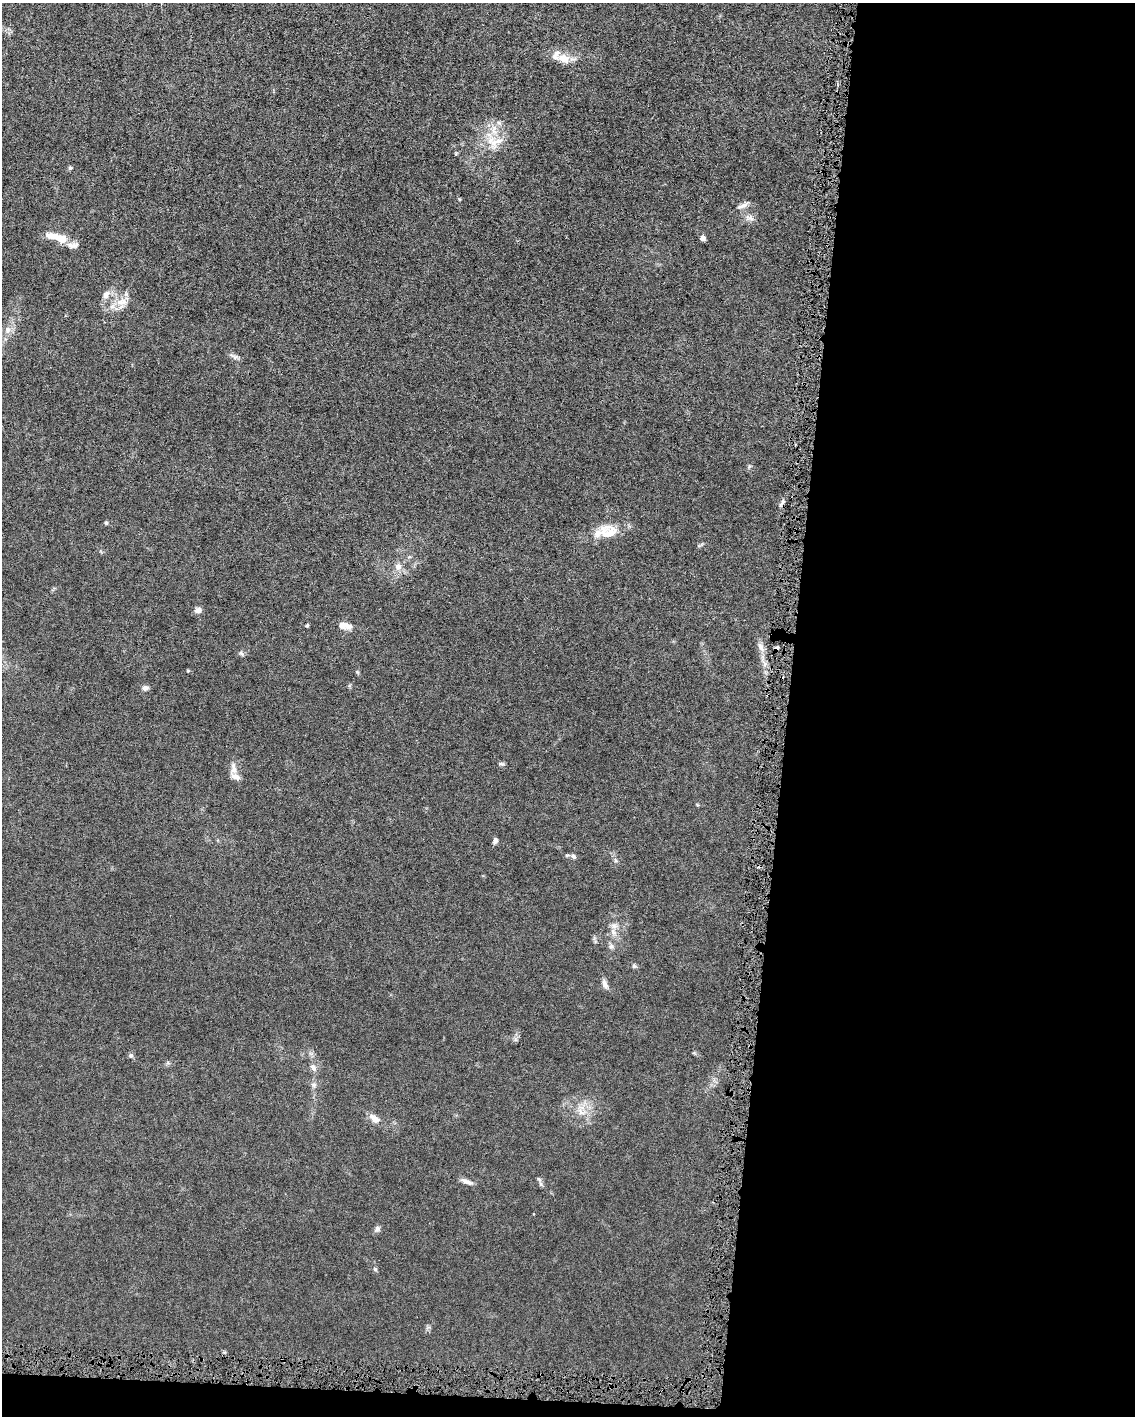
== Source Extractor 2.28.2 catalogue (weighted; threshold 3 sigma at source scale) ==
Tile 12 of 4 x 3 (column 4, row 3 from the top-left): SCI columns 3400-4532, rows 107-1520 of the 4532 x 4563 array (HDU 1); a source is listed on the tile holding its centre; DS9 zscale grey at full resolution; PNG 1137 x 1418 px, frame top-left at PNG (2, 3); no overlay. Shown black and unused: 32% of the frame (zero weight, under 4 of 8 exposures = <1% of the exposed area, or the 3 px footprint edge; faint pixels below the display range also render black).
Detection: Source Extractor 2.28.2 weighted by HDU 2 'WHT'; one run over the whole footprint, this tile lists its part. Background 0.0155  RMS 0.0022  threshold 0.00912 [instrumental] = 3 sigma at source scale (4.09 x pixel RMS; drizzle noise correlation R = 1.36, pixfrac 0.8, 0.05/0.05 arcsec/px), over >= 5 px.
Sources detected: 47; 2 cosmic-ray / hot-pixel residue — not listed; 6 inside a brighter listed object's ellipse — not listed separately; the other 39 listed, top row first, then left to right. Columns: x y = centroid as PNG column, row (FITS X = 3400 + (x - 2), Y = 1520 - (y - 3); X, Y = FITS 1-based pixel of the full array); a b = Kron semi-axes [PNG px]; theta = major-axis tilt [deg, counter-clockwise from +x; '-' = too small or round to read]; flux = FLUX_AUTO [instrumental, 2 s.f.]
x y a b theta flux
564 58 18 11 -15 2.7
497 141 31 13 41 4.4
70 168 5 5 - 0.29
743 205 18 5 25 0.94
749 218 13 8 -10 1.2
703 238 6 6 - 0.77
61 239 11 9 -1 2.4
73 245 18 8 5 1.2
106 294 13 9 54 1.3
119 302 11 10 - 2
8 330 9 8 - 1
235 357 7 6 - 0.56
106 523 5 4 - 0.3
608 532 25 19 -4 5
398 567 11 10 - 1.4
198 610 8 6 16 1.1
307 625 5 4 - 0.26
344 625 14 7 -11 2.3
761 647 14 7 -57 1.1
241 653 8 5 -54 0.41
145 688 9 7 9 0.67
501 764 8 4 -8 0.35
233 768 16 8 -85 1.4
495 841 7 5 75 0.6
573 856 8 6 -22 0.53
613 932 10 7 -61 1.2
611 946 8 6 -15 0.58
634 966 7 5 -1 0.39
605 984 15 6 -66 0.94
515 1039 7 4 -72 0.39
131 1055 7 5 -68 0.42
313 1067 10 7 -62 0.93
314 1085 8 6 -1 0.58
581 1112 13 7 -37 1.5
375 1119 14 8 -40 1.6
466 1181 15 5 -21 1.1
540 1184 6 4 -89 0.38
533 1214 3 2 - 0.13
377 1229 8 7 - 0.6
Unlisted compact peaks at least as high as the median listed source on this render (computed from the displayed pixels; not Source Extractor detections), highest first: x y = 188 671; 357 672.